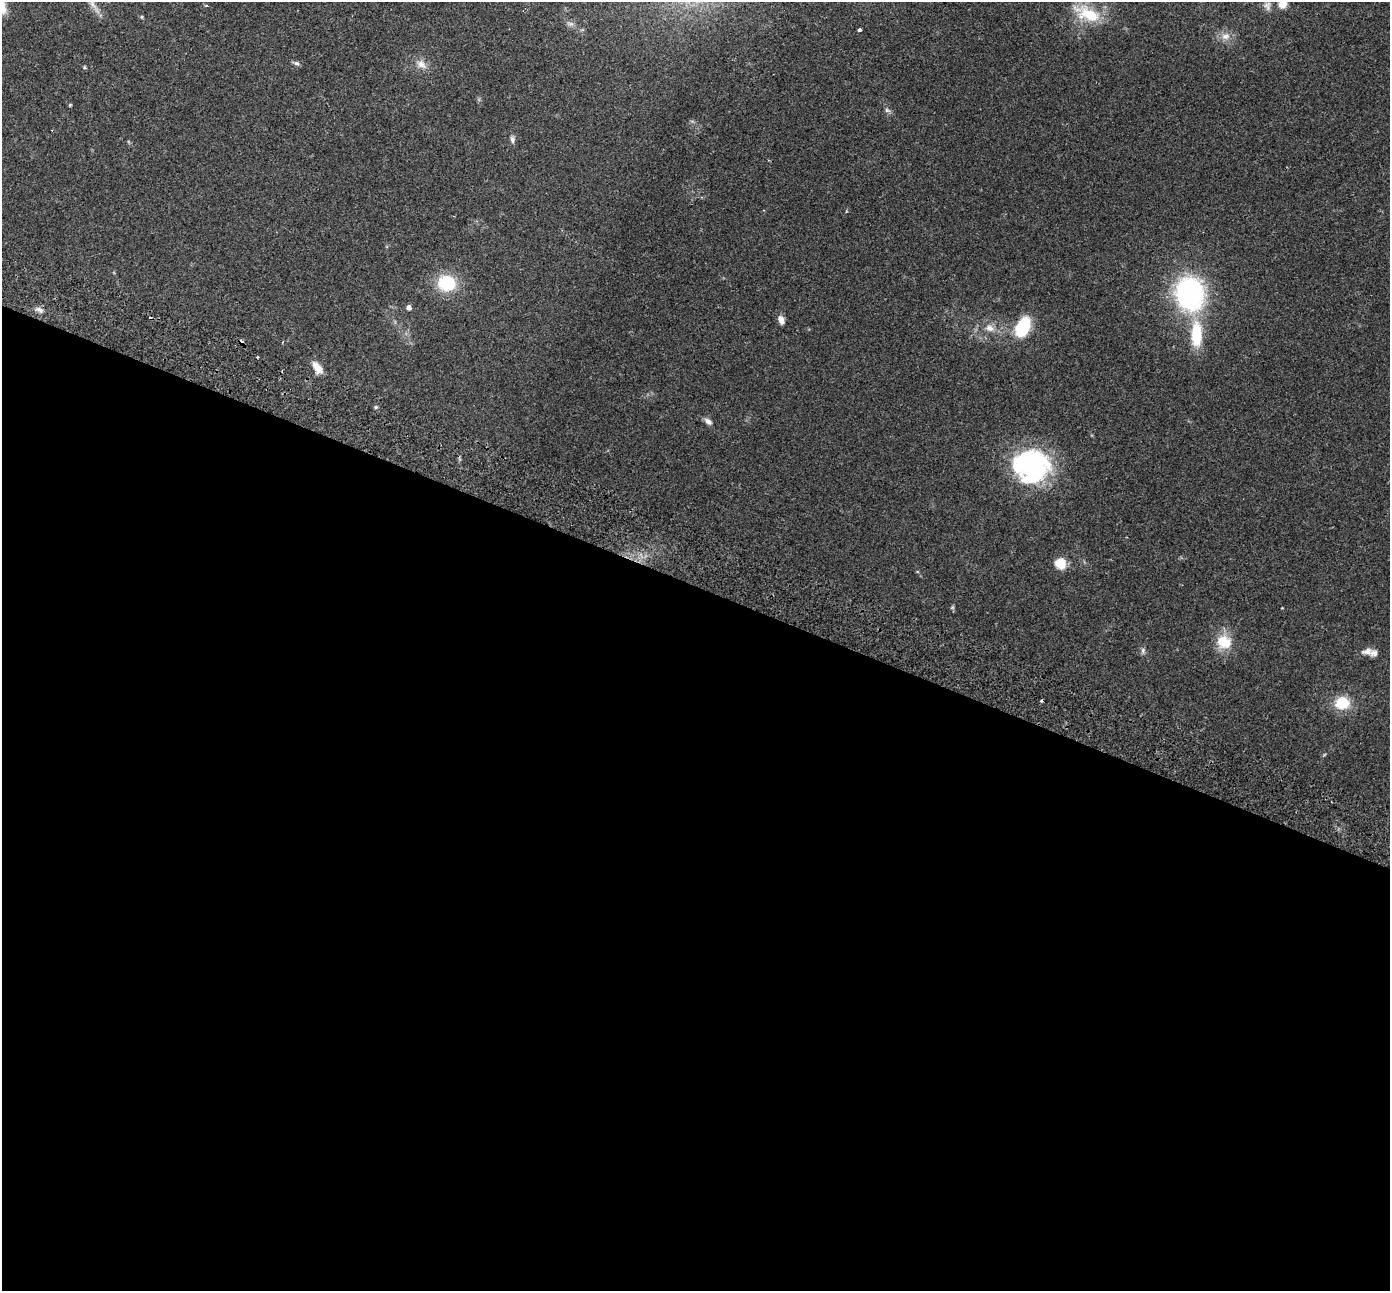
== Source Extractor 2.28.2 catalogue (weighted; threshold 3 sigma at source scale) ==
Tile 14 of 4 x 4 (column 2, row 4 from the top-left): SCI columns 1416-2803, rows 196-1484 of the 5610 x 5679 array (HDU 1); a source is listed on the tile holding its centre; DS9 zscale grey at full resolution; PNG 1392 x 1293 px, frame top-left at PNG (2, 2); no overlay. Shown black and unused: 55% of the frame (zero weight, under 2 of 3 exposures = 3% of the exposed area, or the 3 px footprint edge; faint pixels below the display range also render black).
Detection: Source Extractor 2.28.2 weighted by HDU 2 'WHT'; one run over the whole footprint, this tile lists its part. Background 0.109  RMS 0.0092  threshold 0.0414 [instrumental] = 3 sigma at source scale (4.5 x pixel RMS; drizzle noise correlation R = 1.50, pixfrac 1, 0.05/0.05 arcsec/px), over >= 5 px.
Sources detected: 35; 3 cosmic-ray / hot-pixel residue — not listed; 1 inside a brighter listed object's ellipse — not listed separately; the other 31 listed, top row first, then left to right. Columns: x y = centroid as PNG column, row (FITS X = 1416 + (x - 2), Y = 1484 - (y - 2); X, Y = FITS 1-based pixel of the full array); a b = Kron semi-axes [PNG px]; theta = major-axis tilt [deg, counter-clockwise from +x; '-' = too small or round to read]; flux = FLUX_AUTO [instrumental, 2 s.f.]
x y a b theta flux
1283 4 5 5 - 33
206 5 4 3 - 0.95
1267 6 13 10 -80 5.5
1088 14 35 17 -23 33
570 23 11 4 -5 2.5
859 30 4 3 - 2.6
1226 36 12 9 20 6.8
296 63 8 5 -15 2.2
421 64 16 10 -37 7.4
84 67 6 4 -72 1
70 105 4 4 - 0.8
887 110 7 6 - 2.2
512 140 9 6 -79 2.8
447 283 22 19 -9 35
1190 294 29 24 -80 170
409 307 5 4 - 5.3
40 310 11 6 -35 3.7
781 320 10 6 -67 5.4
1023 327 21 13 64 42
990 328 12 9 -19 7
1196 334 30 12 -90 38
257 357 4 2 - 0.74
318 368 14 7 -54 12
376 407 5 4 - 1.2
708 421 11 6 -37 3.8
1031 466 36 33 -8 140
1060 563 11 10 - 16
1224 642 19 16 -23 21
1143 650 9 5 84 2.2
1367 651 16 9 9 6.3
1342 703 16 13 11 24
Isophote crosses this tile's border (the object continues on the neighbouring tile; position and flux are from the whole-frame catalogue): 1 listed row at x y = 1283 4